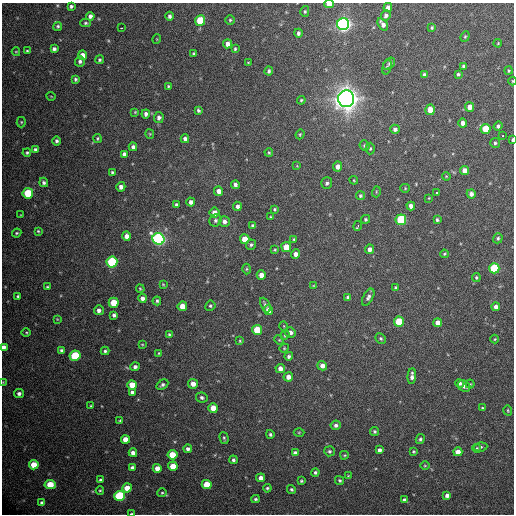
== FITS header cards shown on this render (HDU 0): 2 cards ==
NAXIS1  =                  512 / Axis length
NAXIS2  =                  512 / Axis length

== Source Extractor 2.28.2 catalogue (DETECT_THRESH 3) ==
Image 512 x 512 px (HDU 0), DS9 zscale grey, 1 PNG px = 1 image px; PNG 516 x 516 px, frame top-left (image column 1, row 512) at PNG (2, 3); each listed source drawn as its Kron ellipse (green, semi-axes under 4 px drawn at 4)
Background 463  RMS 21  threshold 62.8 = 3 sigma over >= 5 px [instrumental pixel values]
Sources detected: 221; all 221 listed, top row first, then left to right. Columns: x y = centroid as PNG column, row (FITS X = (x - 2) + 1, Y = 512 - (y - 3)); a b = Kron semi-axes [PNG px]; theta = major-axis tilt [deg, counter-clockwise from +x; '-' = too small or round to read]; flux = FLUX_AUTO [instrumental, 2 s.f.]
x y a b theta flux
329 4 5 3 - 1.7e+04
71 6 4 3 - 2.9e+03
388 7 4 4 - 6.0e+03
305 11 5 4 - 2.1e+03
90 16 4 4 - 5.0e+03
169 16 4 4 - 3.7e+03
386 16 5 4 - 4.6e+03
230 20 5 5 - 2.1e+03
200 21 5 5 - 5.3e+04
86 23 5 4 - 2.3e+03
343 24 6 6 - 6.9e+05
383 24 7 4 -57 7.0e+03
58 26 4 4 - 2.4e+03
121 28 3 2 - 2.4e+03
432 28 4 3 - 1.9e+03
298 33 4 4 - 3.5e+03
465 36 5 4 - 1.9e+03
157 39 5 3 - 1.1e+03
498 43 4 3 - 1.1e+03
228 44 4 4 - 7.2e+03
54 49 4 4 - 3.8e+03
235 49 4 3 - 1.9e+03
27 51 3 3 - 1.8e+03
16 52 4 4 - 1.3e+03
193 54 4 3 - 2.1e+03
82 55 5 4 - 1.3e+04
99 60 4 4 - 2.3e+03
80 61 5 5 - 3.5e+03
248 63 3 2 - 1.2e+03
389 64 7 4 46 2.6e+03
463 66 3 3 - 2.4e+03
387 67 7 4 73 2.8e+03
269 71 4 4 - 3.2e+03
509 71 4 4 - 1.7e+03
458 74 4 4 - 2.4e+03
424 75 4 3 - 2.9e+03
75 79 4 3 - 2.4e+03
512 81 4 3 - 1.1e+03
168 86 3 3 - 1.8e+03
51 96 4 3 - 9.9e+02
346 99 8 8 - 1.6e+06
301 100 4 4 - 1.9e+03
470 107 5 4 - 1.1e+04
198 110 4 3 - 2.8e+03
430 110 5 4 - 1.4e+04
135 112 4 4 - 1.5e+03
146 114 4 4 - 4.5e+03
159 118 5 5 - 4.3e+03
21 122 5 5 - 1.9e+03
463 123 4 4 - 6.2e+03
498 126 5 4 - 2.8e+03
395 129 5 4 - 4.4e+03
485 129 5 5 - 4.0e+04
150 134 4 4 - 1.5e+03
300 134 5 4 - 1.6e+03
503 135 3 3 - 3.6e+03
97 138 4 4 - 1.6e+03
185 139 4 4 - 5.1e+03
512 140 4 2 - 2.5e+03
57 141 4 4 - 2.7e+03
495 143 5 5 - 2.5e+03
365 146 5 4 - 2.4e+03
133 147 4 4 - 4.0e+03
370 148 6 4 87 2.1e+03
35 149 3 3 - 3.5e+03
269 152 4 3 - 1.7e+03
27 153 4 4 - 2.3e+03
124 154 4 4 - 4.3e+03
297 166 4 3 - 1.1e+03
338 166 5 4 - 7.5e+03
465 171 4 4 - 1.2e+04
112 172 4 3 - 2.2e+03
446 176 4 3 - 1.1e+03
354 180 4 3 - 1.2e+03
44 182 5 4 - 3.2e+03
327 183 5 5 - 3.2e+03
235 185 4 3 - 4.1e+03
121 187 5 4 - 6.4e+03
405 188 4 4 - 1.5e+03
219 191 5 4 - 8.3e+03
376 192 5 3 - 1.3e+03
437 192 3 2 - 2.4e+03
28 193 5 5 - 6.3e+04
471 194 4 4 - 6.2e+03
360 196 4 4 - 2.4e+03
429 198 4 2 - 9.7e+02
191 202 4 4 - 5.3e+03
176 205 4 3 - 2.7e+03
237 206 4 4 - 4.4e+03
411 206 4 4 - 6.9e+03
275 209 3 3 - 1.9e+03
214 213 5 5 - 1.0e+04
21 215 3 2 - 1.0e+03
270 217 3 2 - 1.3e+03
365 219 4 4 - 2.5e+03
215 220 6 6 - 3.4e+03
401 220 5 5 - 9.7e+04
437 220 4 3 - 2.4e+03
224 221 5 5 - 5.3e+03
253 226 4 3 - 2.9e+03
358 226 5 3 - 3.6e+03
38 231 4 4 - 1.6e+03
17 233 5 3 - 1.8e+03
127 236 4 4 - 8.4e+03
498 238 5 4 - 2.4e+03
158 239 6 5 - 4.1e+05
245 239 5 4 - 1.7e+04
294 240 4 3 - 2.0e+03
251 245 5 4 - 2.7e+03
286 247 5 5 - 2.3e+04
369 249 5 4 - 7.2e+03
275 250 4 3 - 1.6e+03
296 254 4 4 - 7.1e+03
444 254 4 3 - 1.6e+03
112 262 5 5 - 1.3e+05
494 268 5 5 - 8.8e+04
247 269 5 3 - 1.5e+03
261 275 4 4 - 9.3e+03
476 277 5 4 - 2.0e+03
163 284 4 4 - 1.3e+03
313 286 4 3 - 1.1e+03
47 287 4 3 - 1.6e+03
395 288 3 3 - 2.2e+03
140 289 4 3 - 1.5e+03
18 296 4 3 - 2.2e+03
348 297 4 4 - 3.0e+03
368 297 9 5 62 4.6e+03
142 298 4 4 - 5.6e+03
157 301 4 3 - 2.7e+03
114 303 5 5 - 3.6e+04
265 305 8 4 -64 4.7e+03
182 306 5 4 - 1.7e+04
210 306 5 5 - 2.6e+03
496 307 4 4 - 7.1e+03
99 310 5 5 - 5.4e+03
268 310 5 4 - 1.1e+04
114 315 4 4 - 3.4e+03
57 319 4 3 - 1.1e+03
399 321 5 5 - 4.3e+04
438 323 4 4 - 1.1e+04
284 326 5 3 - 1.0e+03
257 330 5 5 - 4.4e+04
26 332 4 3 - 1.4e+03
290 332 5 5 - 5.0e+03
169 334 4 3 - 1.7e+03
285 335 4 4 - 1.8e+03
381 339 5 5 - 2.3e+03
495 339 4 4 - 1.3e+03
279 340 5 4 - 1.5e+03
240 341 3 3 - 1.3e+03
142 344 4 2 - 1.2e+03
4 347 4 4 - 6.8e+03
284 348 4 4 - 1.5e+03
61 350 4 3 - 3.0e+03
105 351 4 4 - 2.5e+03
159 353 3 3 - 1.4e+03
75 356 5 5 - 6.7e+04
289 356 4 4 - 3.3e+03
322 366 5 4 - 8.0e+03
135 367 4 4 - 4.6e+03
280 368 4 4 - 8.7e+03
412 376 8 4 87 6.3e+03
288 377 5 4 - 8.1e+03
3 382 4 3 - 9.7e+02
460 383 4 4 - 3.5e+03
193 384 5 5 - 1.2e+04
470 384 4 4 - 1.8e+03
132 385 5 4 - 2.4e+04
162 385 6 4 31 3.6e+03
464 386 7 5 -31 6.0e+03
132 392 4 4 - 3.9e+03
19 393 5 4 - 4.6e+03
202 397 5 5 - 3.9e+03
91 406 3 3 - 1.7e+03
213 408 5 4 - 2.0e+04
483 408 3 3 - 1.9e+03
508 410 5 3 - 1.4e+03
120 420 4 3 - 1.5e+03
336 425 5 4 - 4.1e+03
374 431 4 4 - 2.4e+03
299 432 5 3 - 1.3e+03
270 434 4 4 - 2.5e+03
224 438 6 4 -74 2.3e+03
125 439 4 4 - 1.7e+04
420 439 5 4 - 2.7e+03
480 447 7 4 8 2.8e+03
477 448 4 4 - 1.6e+03
188 449 4 4 - 4.4e+03
379 450 4 4 - 4.3e+03
329 451 5 5 - 2.8e+03
413 451 3 3 - 1.7e+03
458 452 4 4 - 1.2e+04
133 453 4 4 - 6.9e+03
295 453 4 4 - 5.9e+03
172 455 5 4 - 3.1e+04
344 455 4 3 - 1.6e+03
233 460 4 4 - 3.2e+03
34 465 5 4 - 2.6e+04
173 466 5 4 - 1.9e+04
425 466 4 3 - 1.3e+03
132 467 4 3 - 3.4e+03
157 468 4 4 - 1.2e+04
315 472 4 4 - 2.8e+03
348 476 4 4 - 1.3e+03
261 478 4 4 - 8.8e+03
100 480 4 4 - 2.8e+03
339 480 5 4 - 2.4e+03
301 481 3 3 - 1.9e+03
50 484 5 4 - 3.3e+04
207 484 5 4 - 3.2e+04
127 488 5 4 - 1.8e+04
267 488 4 4 - 2.1e+03
291 489 4 4 - 2.4e+03
100 490 4 3 - 1.6e+03
162 493 5 4 - 1.7e+03
447 495 4 4 - 5.4e+03
120 496 5 5 - 1.2e+05
256 499 4 3 - 2.4e+03
404 500 4 4 - 3.9e+03
42 503 4 3 - 3.4e+03
132 514 4 2 - 2.1e+03
At the frame edge (FLAGS 8, measured only in part): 6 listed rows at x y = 329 4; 512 81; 512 140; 4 347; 3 382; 132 514